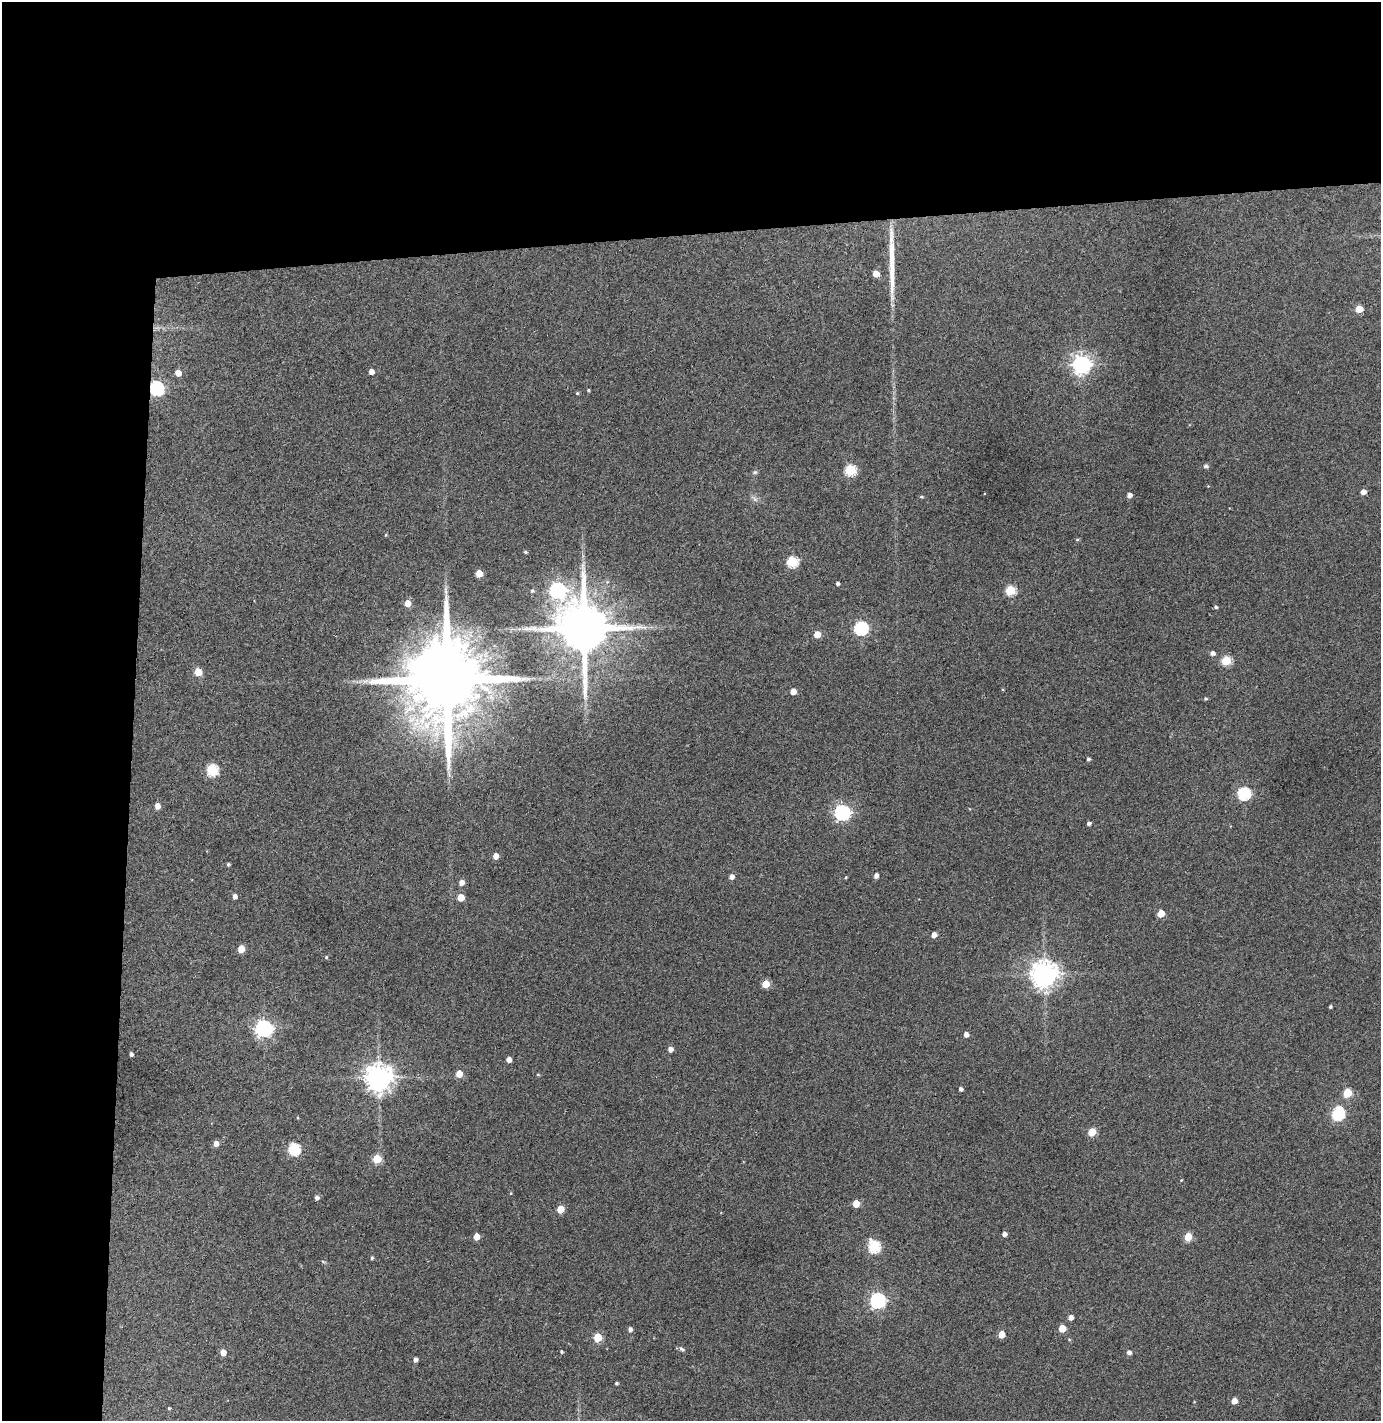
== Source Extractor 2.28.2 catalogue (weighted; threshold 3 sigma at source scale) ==
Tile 1 of 3 x 3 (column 1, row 1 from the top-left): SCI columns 79-1457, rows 2896-4314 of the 4296 x 4373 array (HDU 1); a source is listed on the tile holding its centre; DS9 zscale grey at full resolution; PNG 1383 x 1423 px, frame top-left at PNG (2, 2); no overlay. Shown black and unused: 24% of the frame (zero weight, under 3 of 4 exposures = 6% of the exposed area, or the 3 px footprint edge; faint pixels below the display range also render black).
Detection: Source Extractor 2.28.2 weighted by HDU 2 'WHT'; one run over the whole footprint, this tile lists its part. Background 0.0883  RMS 0.0062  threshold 0.0277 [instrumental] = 3 sigma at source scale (4.5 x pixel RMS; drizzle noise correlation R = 1.50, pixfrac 1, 0.05/0.05 arcsec/px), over >= 5 px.
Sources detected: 101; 1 inside a brighter object's white glare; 1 long thin detection or spike segment (spike, bleed or trail) — not listed; the other 99 listed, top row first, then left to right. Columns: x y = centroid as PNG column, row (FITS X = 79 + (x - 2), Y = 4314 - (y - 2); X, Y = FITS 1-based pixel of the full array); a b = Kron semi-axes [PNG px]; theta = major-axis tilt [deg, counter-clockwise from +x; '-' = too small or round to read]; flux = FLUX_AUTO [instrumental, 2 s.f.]
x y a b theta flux
876 274 5 5 - 7.3
1359 309 5 5 - 14
1081 364 7 7 - 300
371 372 4 4 - 4.1
178 373 5 5 - 5.6
156 388 7 6 - 120
588 390 3 3 - 0.81
577 393 4 4 - 0.69
1206 466 5 5 - 1.7
850 470 6 6 - 48
755 472 7 5 14 1.1
1208 486 3 3 - 0.41
1363 492 5 4 - 4.2
1129 495 5 4 - 2.9
921 497 5 4 - 0.83
754 499 12 5 -40 2
386 535 4 4 - 0.58
1077 539 5 3 - 0.67
525 552 4 3 - 0.77
792 561 6 6 - 48
479 573 5 5 - 11
837 583 3 3 - 1.6
557 590 7 7 - 180
1010 590 5 5 - 34
532 591 5 5 - 1
408 603 5 5 - 8.1
1216 607 4 3 - 1.1
584 628 16 14 -85 4100
861 628 6 6 - 110
817 634 5 5 - 9.7
1212 653 5 4 - 2.6
1226 660 5 5 - 28
198 672 5 5 - 15
447 680 22 17 85 12000
793 691 4 4 - 5.9
1205 698 4 4 - 0.79
1088 759 4 4 - 1.2
212 770 6 6 - 57
449 773 11 3 -75 1.6
1244 794 6 6 - 89
157 806 5 4 - 4.6
842 812 6 6 - 180
1089 823 4 4 - 1.6
496 856 5 5 - 5.2
228 864 4 3 - 1
876 876 4 4 - 3
732 877 5 4 - 3.4
846 877 4 3 - 0.59
461 882 5 5 - 4.1
235 896 5 4 - 2.5
461 897 5 5 - 10
1161 914 5 5 - 13
934 935 5 4 - 3.7
241 949 5 5 - 11
326 957 4 4 - 0.76
1044 974 8 8 - 750
766 984 5 5 - 15
1330 1007 3 3 - 0.94
263 1028 7 7 - 240
966 1034 4 4 - 3.1
670 1049 4 4 - 3.3
131 1054 4 4 - 1.7
509 1060 4 4 - 4.3
459 1074 5 5 - 9.3
538 1075 5 3 - 0.56
379 1077 8 8 - 810
961 1089 4 4 - 1.9
1347 1093 5 5 - 24
1338 1114 7 6 - 75
298 1118 4 3 - 0.54
1092 1132 5 5 - 18
216 1143 5 5 - 4.2
294 1149 6 6 - 60
377 1159 5 5 - 22
1181 1180 4 3 - 0.44
511 1193 5 3 - 0.49
317 1198 4 4 - 2.2
856 1204 5 5 - 12
560 1209 5 5 - 15
1004 1234 4 4 - 2.5
476 1237 5 4 - 7
1188 1237 5 5 - 18
874 1247 6 6 - 66
372 1258 4 3 - 0.88
323 1262 6 3 -21 0.7
877 1300 7 6 - 170
1071 1317 4 4 - 3.2
1062 1328 5 5 - 12
630 1329 5 5 - 2.3
1002 1334 5 5 - 8.4
597 1337 5 5 - 23
682 1349 9 5 -37 1.4
223 1352 5 5 - 5
561 1352 4 4 - 0.68
1129 1353 5 5 - 2.4
415 1359 4 4 - 2.2
616 1383 3 3 - 0.87
1234 1401 5 5 - 4.9
169 1408 4 3 - 0.6
Overlapping masked pixels (flux is a lower limit): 2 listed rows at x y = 156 388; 584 628